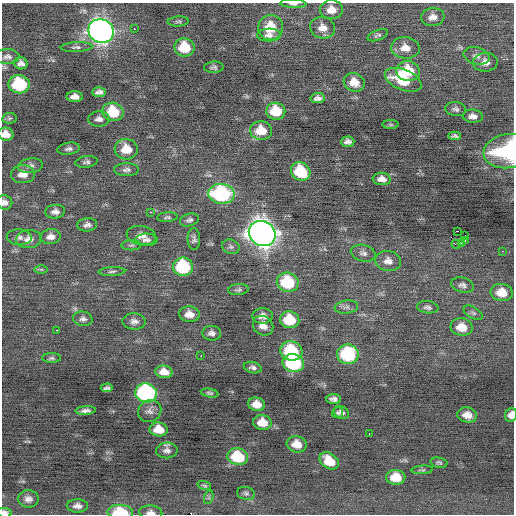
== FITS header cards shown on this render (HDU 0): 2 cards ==
NAXIS1  =                  512 / Axis length
NAXIS2  =                  512 / Axis length

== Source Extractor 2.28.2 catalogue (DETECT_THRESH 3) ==
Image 512 x 512 px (HDU 0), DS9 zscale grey, 1 PNG px = 1 image px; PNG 516 x 516 px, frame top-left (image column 1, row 512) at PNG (2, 3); each listed source drawn as its Kron ellipse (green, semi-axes under 4 px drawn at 4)
Background 0.0205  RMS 0.85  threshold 2.55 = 3 sigma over >= 5 px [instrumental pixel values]
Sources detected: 124; all 124 listed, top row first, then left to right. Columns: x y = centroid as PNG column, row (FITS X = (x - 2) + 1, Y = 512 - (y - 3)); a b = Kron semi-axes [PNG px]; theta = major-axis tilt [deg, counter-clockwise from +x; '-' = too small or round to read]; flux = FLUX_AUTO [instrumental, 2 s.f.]
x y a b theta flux
293 4 13 4 -2 210
331 10 11 9 1 610
433 17 12 9 8 390
178 21 10 5 4 120
271 27 12 12 - 1500
323 28 13 10 -13 590
134 29 2 2 - 190
101 31 13 11 -29 34000
269 35 12 6 1 280
378 35 11 5 20 140
76 47 16 5 3 190
184 47 10 9 - 1700
405 48 14 11 -4 680
7 56 12 7 1 240
476 56 13 8 -15 310
485 62 12 9 3 500
21 63 7 6 - 250
214 67 9 5 2 150
408 71 12 10 -7 2000
403 80 19 10 -22 2200
354 82 11 9 -24 710
19 84 10 9 - 3300
99 92 7 5 4 210
75 97 8 5 -3 330
318 98 7 5 7 220
456 109 10 7 -10 200
276 111 9 8 - 1700
113 112 10 9 - 2000
473 116 10 6 -6 290
9 118 7 5 7 96
99 119 11 7 4 280
391 125 8 4 0 79
261 130 11 9 -4 1300
6 134 7 6 - 460
455 136 6 3 -2 130
348 142 7 5 1 220
69 149 11 6 8 200
126 149 11 10 - 1000
507 151 24 17 9 4900
86 162 11 5 8 170
30 166 12 7 6 250
126 170 12 6 0 230
301 171 10 8 -36 2700
23 174 12 9 1 520
382 179 9 6 -7 360
221 194 13 10 -4 7100
5 202 8 7 - 250
55 212 10 7 5 270
150 212 2 2 - 260
167 217 10 5 4 130
189 220 10 6 16 180
87 225 10 6 6 210
458 231 2 2 - 950
262 233 14 12 -32 62000
141 235 15 9 -8 470
465 235 2 2 - 63
19 237 12 8 -5 250
50 237 10 7 8 350
29 239 13 9 4 400
194 239 11 6 -89 190
146 240 11 6 1 230
465 240 3 2 - 69
461 243 3 3 - 78
456 244 4 2 - 82
131 245 10 5 0 130
231 247 9 7 -25 160
502 251 3 2 - 88
363 253 12 8 -15 260
388 261 13 10 -13 430
183 267 10 9 - 4400
41 269 6 4 0 87
112 271 13 4 3 150
288 282 11 9 -18 3100
462 285 11 7 -17 240
238 290 10 5 6 140
502 293 11 8 -8 1000
346 307 12 6 8 220
428 307 11 6 -8 190
473 313 11 5 -32 150
189 314 10 7 -6 540
263 316 10 7 2 350
83 319 10 7 -11 220
290 320 10 8 -14 1900
134 321 11 8 -2 290
263 326 11 9 -40 460
462 327 11 8 -11 870
57 330 3 2 - 440
212 333 9 7 -5 240
291 351 11 9 -17 3600
348 354 11 9 -4 4800
201 356 2 2 - 350
52 358 9 5 0 130
293 363 11 9 -15 4600
253 368 9 5 -14 180
164 372 8 6 -9 510
107 388 6 3 2 130
146 393 11 9 -12 10000
210 393 9 4 -9 110
334 399 7 5 -4 250
257 404 8 6 -12 600
86 410 10 4 3 200
150 411 12 10 32 310
338 413 5 5 - 120
341 413 8 6 -30 210
467 415 10 7 -11 550
511 415 7 6 - 450
262 422 9 7 -10 790
159 429 9 7 -9 800
369 433 3 2 - 210
297 444 10 8 -15 680
167 450 10 8 3 260
238 457 10 8 -13 2300
329 461 10 7 -35 1100
439 463 8 5 -11 120
422 470 11 4 5 100
396 477 9 7 -3 1300
204 485 7 4 -17 90
246 493 9 6 -11 150
209 497 7 4 72 110
28 499 10 8 1 310
77 506 10 6 0 280
120 512 13 7 -3 1900
151 512 11 7 -3 280
4 513 7 5 -5 260
At the frame edge (FLAGS 8, measured only in part): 8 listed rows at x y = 293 4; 6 134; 507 151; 5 202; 511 415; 120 512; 151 512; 4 513